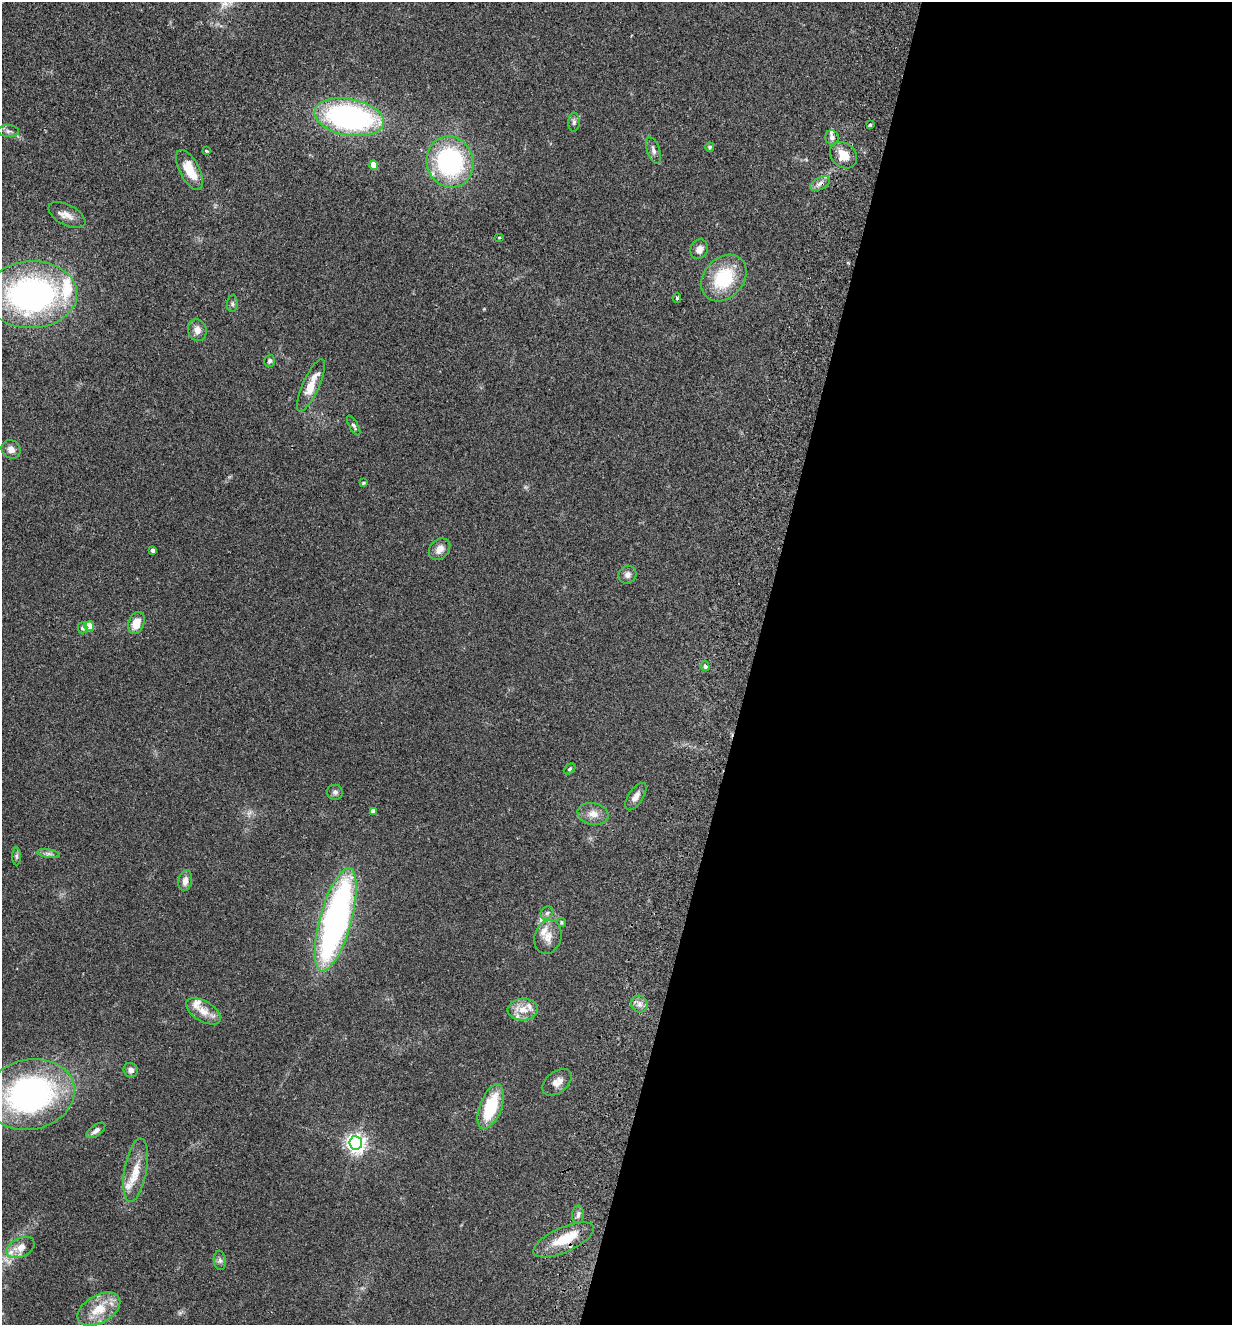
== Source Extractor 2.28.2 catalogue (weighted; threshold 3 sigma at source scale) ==
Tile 12 of 4 x 4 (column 4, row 3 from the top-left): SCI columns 3880-5109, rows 1348-2670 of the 5425 x 5337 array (HDU 1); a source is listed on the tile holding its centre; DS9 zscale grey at full resolution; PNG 1234 x 1327 px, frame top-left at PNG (2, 2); each listed source drawn as its Kron ellipse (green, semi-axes under 4 px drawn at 4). Shown black and unused: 39% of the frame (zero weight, under 2 of 3 exposures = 3% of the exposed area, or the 3 px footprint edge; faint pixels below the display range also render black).
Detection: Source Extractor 2.28.2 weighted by HDU 2 'WHT'; one run over the whole footprint, this tile lists its part. Background 0.152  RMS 0.01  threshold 0.047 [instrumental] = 3 sigma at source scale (4.5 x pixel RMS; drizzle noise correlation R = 1.50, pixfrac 1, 0.05/0.05 arcsec/px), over >= 5 px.
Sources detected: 68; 1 cosmic-ray / hot-pixel residue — neither listed nor drawn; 7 inside a brighter listed object's ellipse — not listed separately; the other 60 listed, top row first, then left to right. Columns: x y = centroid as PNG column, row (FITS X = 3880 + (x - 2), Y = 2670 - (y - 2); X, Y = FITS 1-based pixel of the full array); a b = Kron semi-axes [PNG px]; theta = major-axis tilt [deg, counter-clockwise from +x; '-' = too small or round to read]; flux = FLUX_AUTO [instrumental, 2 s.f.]
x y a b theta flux
349 117 35 18 -10 230
574 122 9 5 89 2.8
870 124 3 3 - 1.3
8 131 10 6 -3 3.3
832 138 7 6 - 3.5
710 147 5 4 - 2
653 150 13 6 -70 4.2
207 151 3 2 - 1.4
843 155 14 12 -43 15
450 162 26 23 -72 140
374 165 5 4 - 15
190 170 22 10 -62 23
820 184 11 6 26 4.7
67 215 20 10 -27 8.8
499 237 5 3 - 0.93
699 249 10 8 64 6.4
724 278 26 20 49 52
32 295 45 33 2 280
677 298 5 4 - 1.5
232 304 8 5 85 2.3
197 330 11 9 -76 7.5
270 361 6 5 - 2.6
311 385 28 8 65 19
354 426 11 4 -61 2.3
11 449 10 8 -40 6.4
363 483 4 4 - 0.99
440 549 12 9 46 8.2
153 550 4 3 - 3.1
627 575 9 8 - 4.8
136 623 11 8 70 15
89 626 5 5 - 29
83 628 5 5 - 2.3
705 666 5 3 - 1.6
570 769 6 4 41 1.4
335 792 8 7 - 3
636 797 15 7 56 6.4
373 811 4 4 - 5.6
593 814 15 10 -11 9
49 854 11 4 -8 3.1
16 856 9 4 -90 2.3
185 881 10 6 78 6.9
547 913 7 5 45 2.4
336 920 53 15 74 360
561 922 5 4 - 1.5
548 937 17 13 73 11
639 1004 8 8 - 5.1
523 1009 15 11 5 13
203 1011 19 10 -31 12
131 1070 7 7 - 4.5
557 1082 17 10 39 9.2
30 1094 45 35 13 280
491 1107 23 11 69 50
96 1130 11 5 36 4.2
356 1143 7 6 - 490
135 1170 32 11 80 20
578 1215 9 6 89 3.4
564 1240 33 12 24 30
21 1247 15 9 25 11
220 1260 10 6 -82 3.2
99 1309 23 14 30 25
Overlapping masked pixels (flux is a lower limit): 2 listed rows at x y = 820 184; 564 1240
Isophote crosses this tile's border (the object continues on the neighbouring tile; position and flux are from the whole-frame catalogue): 1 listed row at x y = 32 295